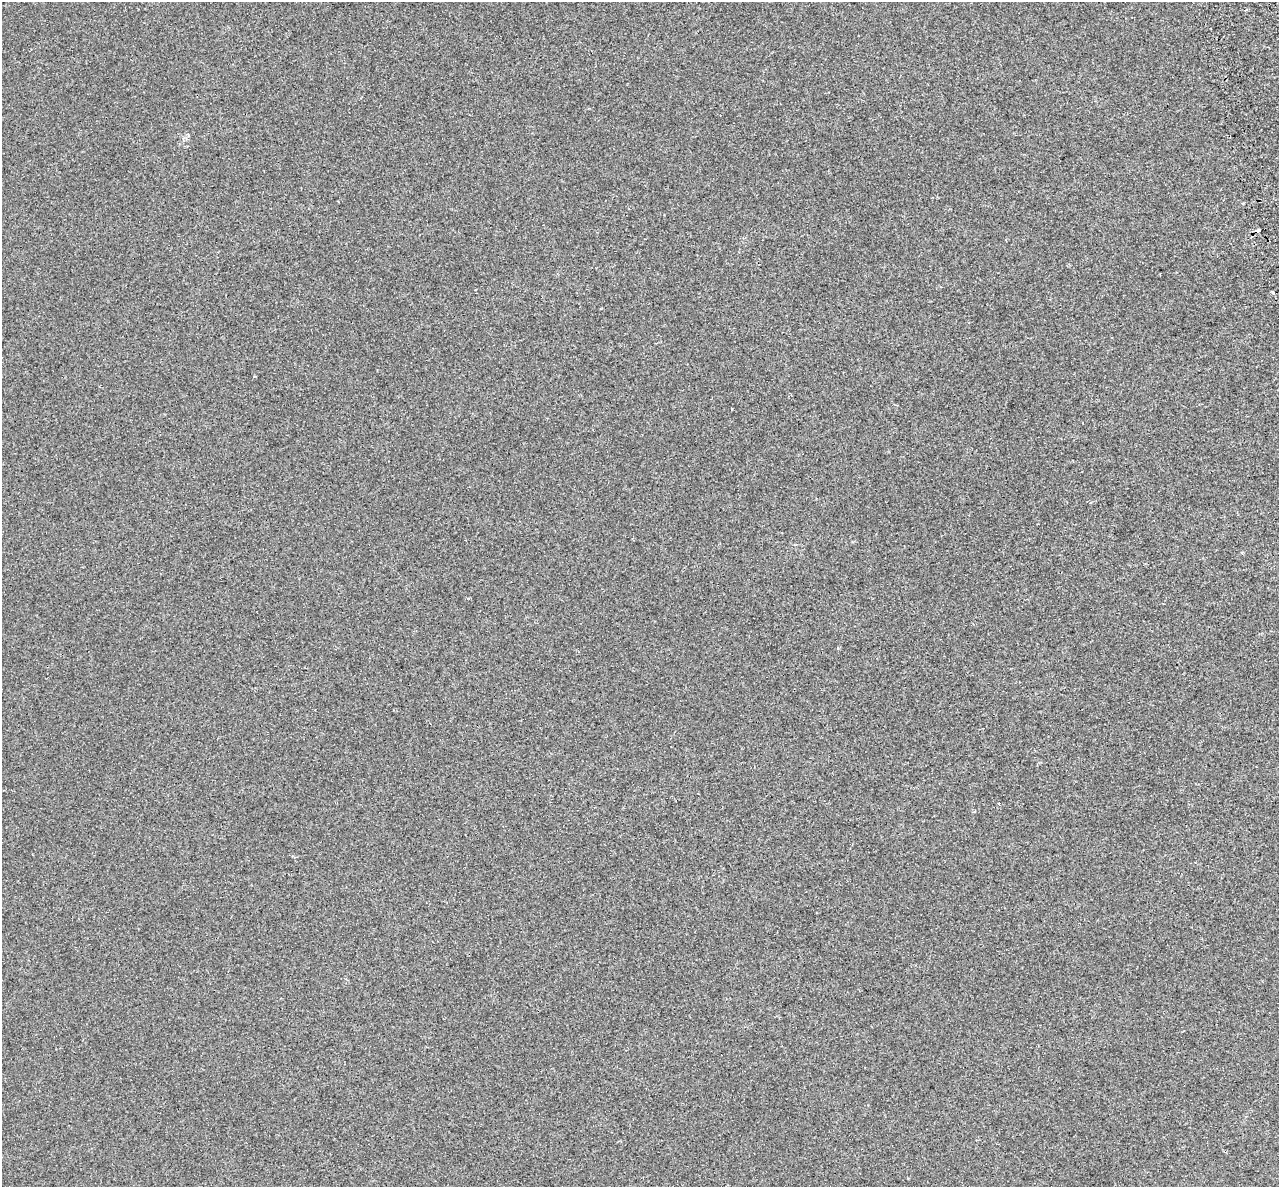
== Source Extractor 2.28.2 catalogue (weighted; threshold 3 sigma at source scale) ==
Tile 10 of 4 x 4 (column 2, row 3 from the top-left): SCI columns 1365-2641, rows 1329-2513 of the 5284 x 5072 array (HDU 1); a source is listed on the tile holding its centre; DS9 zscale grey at full resolution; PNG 1281 x 1189 px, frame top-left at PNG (2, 2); no overlay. Shown black and unused: <1% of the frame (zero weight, under 2 of 3 exposures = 7% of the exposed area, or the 3 px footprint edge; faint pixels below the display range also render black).
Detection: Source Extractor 2.28.2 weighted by HDU 2 'WHT'; one run over the whole footprint, this tile lists its part. Background -6.78e-05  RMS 0.0045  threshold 0.0202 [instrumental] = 3 sigma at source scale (4.5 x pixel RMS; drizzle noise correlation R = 1.50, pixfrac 1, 0.0396/0.0396 arcsec/px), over >= 5 px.
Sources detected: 5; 2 cosmic-ray / hot-pixel residue — not listed; the other 3 listed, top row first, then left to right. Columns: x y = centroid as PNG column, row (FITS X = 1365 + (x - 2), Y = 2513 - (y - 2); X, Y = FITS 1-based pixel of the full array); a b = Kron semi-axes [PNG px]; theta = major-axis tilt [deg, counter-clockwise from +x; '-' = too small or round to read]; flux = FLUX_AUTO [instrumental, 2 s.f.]
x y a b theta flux
1243 203 3 3 - 0.48
1259 231 4 3 - 4.8
1273 293 3 3 - 0.91
Overlapping masked pixels (flux is a lower limit): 1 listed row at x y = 1259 231